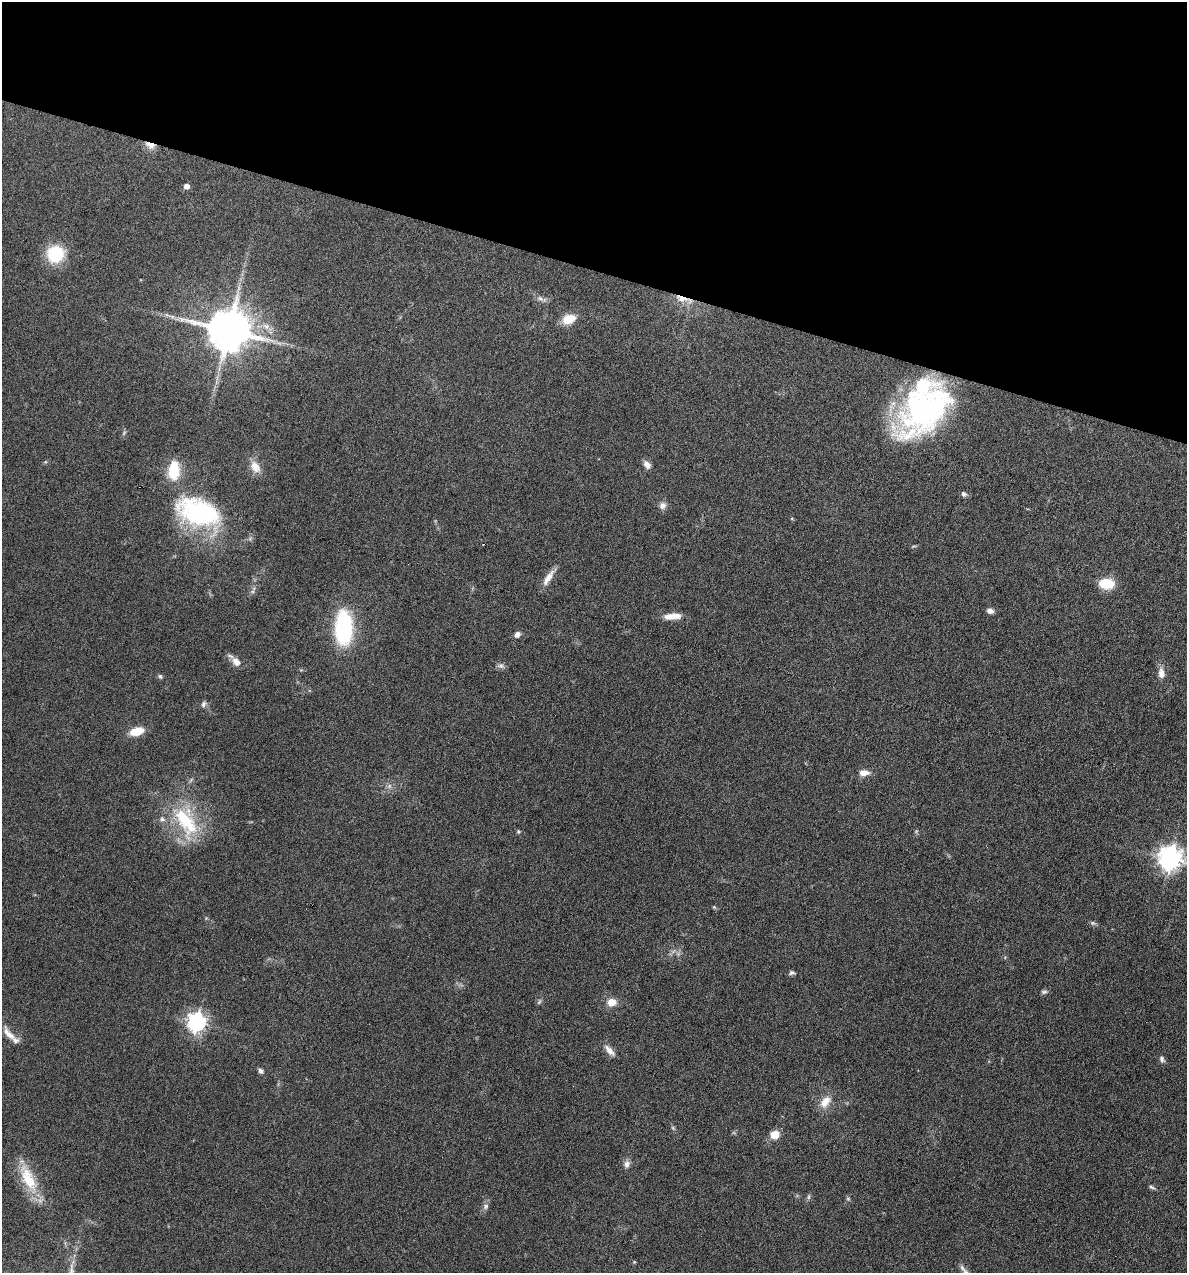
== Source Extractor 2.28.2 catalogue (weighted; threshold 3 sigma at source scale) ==
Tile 2 of 4 x 4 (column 2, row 1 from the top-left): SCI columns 1307-2491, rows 3815-5085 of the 5105 x 5085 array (HDU 1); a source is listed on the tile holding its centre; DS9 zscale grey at full resolution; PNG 1189 x 1275 px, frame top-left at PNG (2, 2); no overlay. Shown black and unused: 21% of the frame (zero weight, under 4 of 8 exposures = <1% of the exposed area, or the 3 px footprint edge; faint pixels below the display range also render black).
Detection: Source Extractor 2.28.2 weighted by HDU 2 'WHT'; one run over the whole footprint, this tile lists its part. Background 0.189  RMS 0.0062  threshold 0.0253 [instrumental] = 3 sigma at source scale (4.09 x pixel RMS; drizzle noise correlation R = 1.36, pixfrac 0.8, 0.05/0.05 arcsec/px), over >= 5 px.
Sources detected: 59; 1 too faint to see at this stretch — not listed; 3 inside a brighter listed object's ellipse — not listed separately; the other 55 listed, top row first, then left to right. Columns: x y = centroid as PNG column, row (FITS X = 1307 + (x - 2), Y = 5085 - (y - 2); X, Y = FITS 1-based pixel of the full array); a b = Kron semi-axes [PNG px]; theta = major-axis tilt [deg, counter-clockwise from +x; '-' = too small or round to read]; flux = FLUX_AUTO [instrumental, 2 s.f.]
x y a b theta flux
150 145 14 8 -20 4.9
186 186 5 5 - 3.8
55 254 14 13 - 34
540 298 10 6 -30 2.1
682 298 20 7 -15 6.4
172 317 7 4 -1 1.4
568 319 13 8 24 13
229 330 12 11 - 2500
924 409 65 37 41 150
647 465 11 7 -54 3.2
255 467 18 11 -57 6.3
174 470 22 12 88 19
964 494 7 6 - 1.6
662 506 9 9 - 3
199 513 53 31 -21 82
792 518 5 4 - 0.61
548 577 25 7 56 5.8
1106 584 15 10 -3 17
990 611 7 6 - 2.6
672 616 21 7 4 6.8
343 628 34 17 90 60
517 634 7 6 - 2.7
236 662 12 8 -49 4.8
501 666 10 7 -15 1.9
1161 673 14 8 -84 4.4
160 676 6 5 - 1.2
204 704 9 6 58 1.7
137 731 13 7 16 13
864 773 10 6 1 5.6
389 786 7 4 90 1.4
186 821 49 25 -64 42
518 831 5 5 - 0.97
1170 858 8 8 - 500
714 907 6 4 -44 0.72
1092 923 7 5 -19 1.2
673 951 7 4 19 1.6
792 973 8 5 7 1.4
1044 992 8 6 2 1.4
539 1002 9 4 55 1
611 1002 8 7 - 7.6
197 1022 7 7 - 260
9 1034 23 8 -50 5.6
610 1051 18 6 -47 3.9
1162 1059 9 7 -61 1.7
261 1071 7 5 -47 1.7
825 1102 18 11 51 7.8
673 1128 6 4 -47 0.91
775 1134 9 8 - 8.6
627 1164 10 8 76 2.7
28 1178 44 16 -64 22
1152 1187 8 4 -25 1.2
809 1197 8 4 81 1.1
848 1199 5 5 - 0.87
486 1206 9 7 47 2.1
634 1262 4 4 - 0.58
Overlapping masked pixels (flux is a lower limit): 2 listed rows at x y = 150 145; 682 298